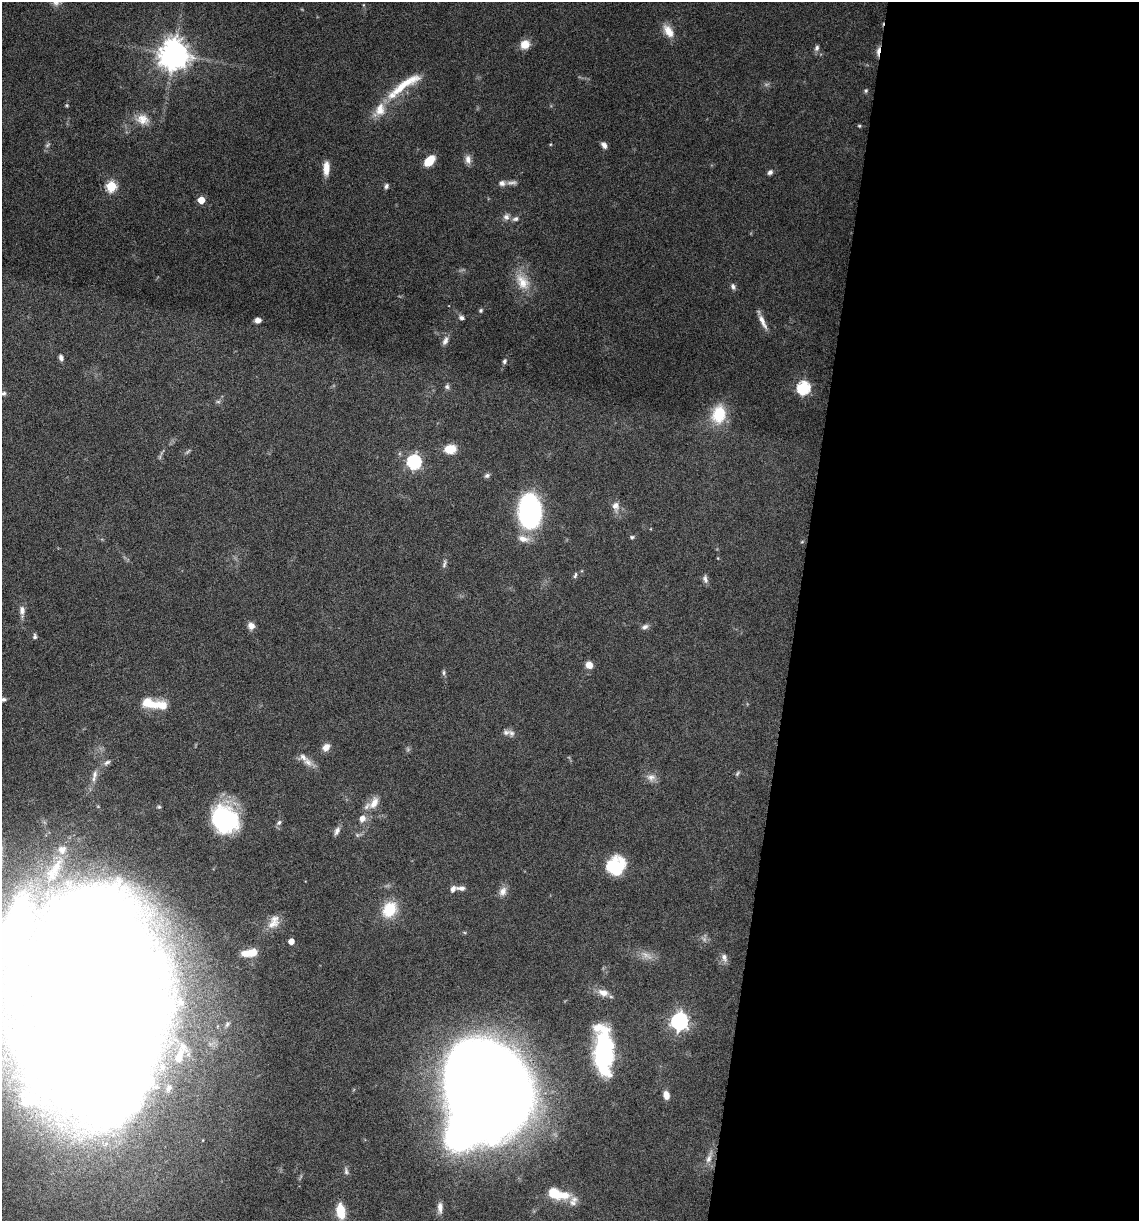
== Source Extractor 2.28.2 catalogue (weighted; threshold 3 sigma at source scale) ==
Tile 12 of 4 x 4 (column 4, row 3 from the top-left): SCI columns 3649-4785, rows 1221-2439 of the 4903 x 4881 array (HDU 1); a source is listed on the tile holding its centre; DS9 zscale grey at full resolution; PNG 1141 x 1223 px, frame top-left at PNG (2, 2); no overlay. Shown black and unused: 30% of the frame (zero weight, under 10 of 20 exposures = <1% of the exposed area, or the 3 px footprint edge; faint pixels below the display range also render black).
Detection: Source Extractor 2.28.2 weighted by HDU 2 'WHT'; one run over the whole footprint, this tile lists its part. Background 0.0404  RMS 0.0025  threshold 0.0103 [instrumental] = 3 sigma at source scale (4.09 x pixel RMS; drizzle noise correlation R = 1.36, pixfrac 0.8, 0.05/0.05 arcsec/px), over >= 5 px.
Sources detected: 116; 6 too faint to see at this stretch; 8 inside a brighter object's white glare — not listed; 11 inside a brighter listed object's ellipse — not listed separately; the other 91 listed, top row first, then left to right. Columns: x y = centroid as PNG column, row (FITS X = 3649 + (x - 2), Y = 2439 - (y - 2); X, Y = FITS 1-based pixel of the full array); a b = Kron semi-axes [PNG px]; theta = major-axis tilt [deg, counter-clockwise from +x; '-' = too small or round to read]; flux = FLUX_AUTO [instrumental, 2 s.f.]
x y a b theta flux
56 2 12 9 -81 1.4
668 31 18 9 -55 2.9
525 44 10 9 - 3
817 48 8 6 68 0.71
878 51 14 4 81 1.2
174 54 9 9 - 400
404 85 54 11 34 7.8
866 91 5 4 - 0.38
67 105 5 4 - 0.27
143 119 18 14 -14 3.4
859 126 5 4 - 0.28
604 145 8 5 -57 1
468 159 12 8 -83 1.3
429 161 11 7 49 4.9
326 168 16 7 88 2.6
770 172 6 6 - 0.7
502 183 8 7 - 0.94
111 186 5 5 - 17
386 186 6 5 - 0.59
201 200 5 5 - 4.7
506 217 9 8 - 1.1
515 219 9 6 25 0.75
522 282 25 15 -56 4.8
733 286 9 6 -65 0.7
481 310 5 5 - 0.36
461 318 8 6 -14 0.68
258 320 6 5 - 1.1
762 322 20 6 -64 1.8
445 341 12 7 66 1.1
61 358 7 5 -72 0.8
504 361 6 5 - 0.51
447 387 7 7 - 0.59
803 388 6 6 - 33
4 393 7 6 - 0.5
218 402 7 4 0 0.4
719 414 17 13 78 9.4
450 449 14 10 6 3.5
414 462 7 6 - 40
487 476 7 6 - 0.58
616 506 14 10 -89 1.8
530 511 28 19 -88 44
632 537 5 4 - 0.38
523 539 18 9 -13 2.3
444 564 12 5 76 0.7
575 575 9 4 76 0.47
705 579 11 6 -80 0.84
22 611 15 7 -87 1.5
251 626 7 7 - 1.7
645 627 9 6 25 0.82
35 636 7 5 -84 0.5
589 665 8 7 - 1.9
443 673 8 4 -90 0.48
3 699 7 5 18 0.55
149 703 21 12 -19 5.2
511 733 12 7 -36 1
326 747 9 7 50 1.7
107 762 10 6 27 0.79
308 762 17 10 -39 2
737 773 9 4 55 0.39
94 774 12 7 79 1.4
651 777 13 10 4 1.6
374 803 19 11 58 3
362 818 8 7 - 1.6
225 819 27 23 -52 29
279 822 8 5 50 0.63
337 831 11 6 65 1
616 866 20 18 49 10
56 867 29 11 62 5.4
461 888 12 6 -3 1.1
503 891 13 10 63 1.5
389 909 19 14 58 7.1
274 922 20 13 60 2.8
291 941 4 4 - 2.4
253 952 12 9 18 3
724 957 11 7 -72 1.2
603 993 15 9 -17 2.1
96 1002 139 63 -80 1800
679 1021 7 7 - 87
227 1024 10 6 58 1
603 1052 38 15 -89 40
179 1057 14 7 73 2
169 1088 9 7 57 0.77
487 1089 82 65 -77 510
666 1095 8 6 -82 2.1
31 1100 60 24 -3 18
709 1158 18 7 71 1.7
346 1171 11 5 -82 0.68
554 1193 16 11 -28 5.5
574 1199 11 9 -9 1.4
440 1207 14 6 89 1.4
341 1211 12 6 -80 8.8
Overlapping masked pixels (flux is a lower limit): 1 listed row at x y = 878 51
Isophote crosses this tile's border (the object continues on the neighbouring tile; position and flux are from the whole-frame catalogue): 3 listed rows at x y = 56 2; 3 699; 96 1002